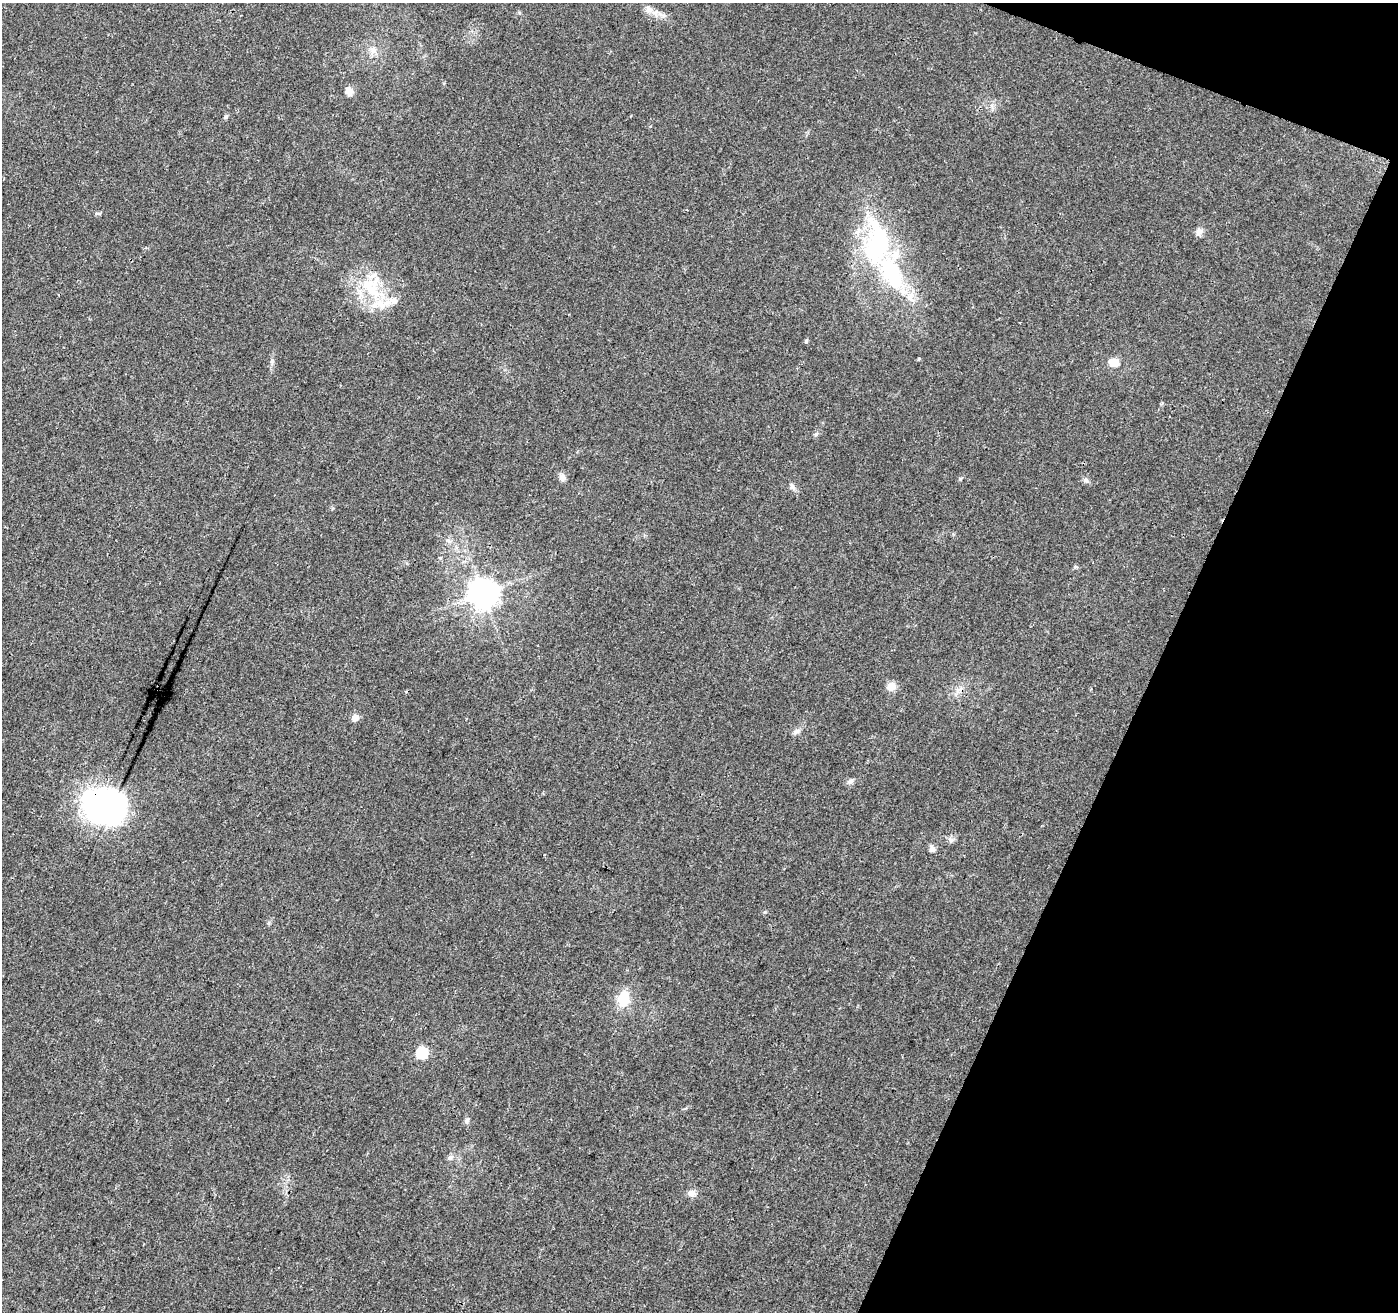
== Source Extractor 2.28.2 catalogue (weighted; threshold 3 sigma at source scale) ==
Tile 8 of 4 x 4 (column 4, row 2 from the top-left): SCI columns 4194-5589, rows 2835-4144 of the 5603 x 5731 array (HDU 1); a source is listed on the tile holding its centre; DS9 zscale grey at full resolution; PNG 1400 x 1314 px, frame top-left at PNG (2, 3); no overlay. Shown black and unused: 19% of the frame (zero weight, under 3 of 4 exposures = <1% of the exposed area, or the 3 px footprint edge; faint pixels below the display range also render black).
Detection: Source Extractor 2.28.2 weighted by HDU 2 'WHT'; one run over the whole footprint, this tile lists its part. Background 0.0226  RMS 0.0034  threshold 0.0152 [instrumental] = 3 sigma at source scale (4.5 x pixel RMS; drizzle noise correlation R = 1.50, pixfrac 1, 0.0396/0.0396 arcsec/px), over >= 5 px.
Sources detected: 35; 2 inside a brighter object's white glare — not listed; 6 inside a brighter listed object's ellipse — not listed separately; the other 27 listed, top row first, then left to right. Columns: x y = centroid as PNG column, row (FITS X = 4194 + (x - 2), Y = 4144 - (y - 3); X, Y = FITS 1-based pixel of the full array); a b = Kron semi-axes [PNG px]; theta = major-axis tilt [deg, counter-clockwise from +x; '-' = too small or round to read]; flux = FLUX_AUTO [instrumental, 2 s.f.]
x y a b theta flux
649 9 13 8 -40 2.3
373 50 9 9 - 2
349 91 10 8 -84 2.1
226 116 7 5 63 0.6
1199 232 10 9 - 1.6
891 271 107 28 -65 56
371 290 31 22 -57 17
806 341 6 4 47 0.46
272 361 6 5 - 0.71
1114 362 15 11 -4 3.3
562 477 11 7 -61 1.5
1086 480 7 6 - 0.88
792 487 10 6 -66 1.2
1075 567 6 4 18 0.46
483 593 10 9 - 500
891 687 8 8 - 4
355 718 7 6 - 2.4
796 732 9 7 22 1.1
850 781 8 6 36 1
105 807 48 37 -23 69
951 840 9 6 2 1.1
932 849 8 7 - 1.4
623 999 23 16 78 7.1
422 1052 6 6 - 30
467 1120 8 6 48 0.87
450 1157 8 7 - 1.1
692 1193 10 8 11 1.8
Overlapping masked pixels (flux is a lower limit): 1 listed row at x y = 105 807
Unlisted compact peaks at least as high as the median listed source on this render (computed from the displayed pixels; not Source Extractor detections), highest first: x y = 765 912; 960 479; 816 434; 97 213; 448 540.